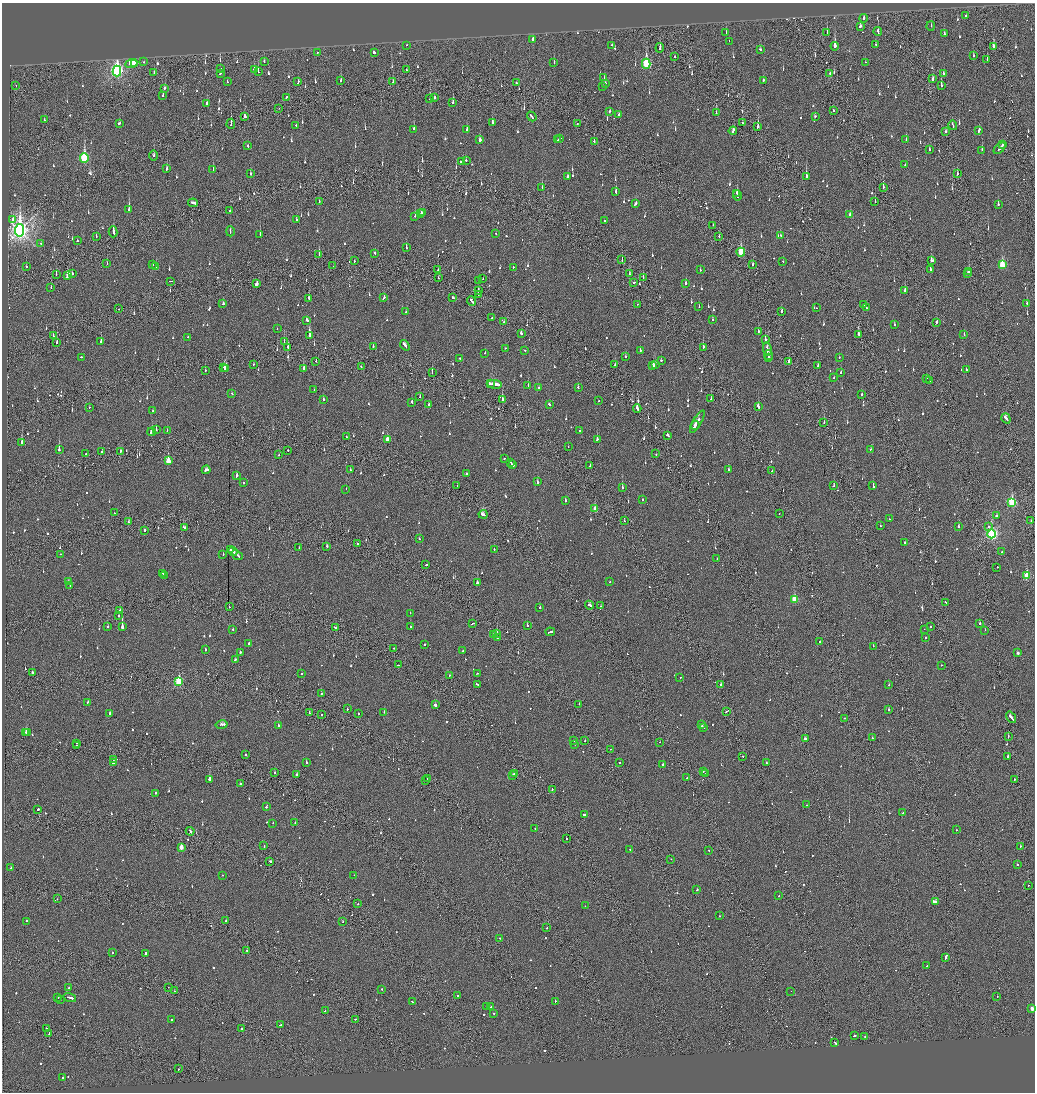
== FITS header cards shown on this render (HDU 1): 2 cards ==
NAXIS1  =                 2065
NAXIS2  =                 2180

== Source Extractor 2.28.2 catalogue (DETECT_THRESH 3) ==
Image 2065 x 2180 px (HDU 1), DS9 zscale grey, zoomed out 1/2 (1 PNG px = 2 x 2 image px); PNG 1037 x 1094 px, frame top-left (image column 1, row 2179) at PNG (2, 3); each listed source drawn as its Kron ellipse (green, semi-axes under 4 px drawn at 4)
Background -0.136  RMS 0.074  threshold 0.222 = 3 sigma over >= 5 px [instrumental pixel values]
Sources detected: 1221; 74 cannot appear on this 1/2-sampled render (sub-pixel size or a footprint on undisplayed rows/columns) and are neither listed nor drawn; of the other 1147, the 500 brightest by FLUX_AUTO listed and drawn (647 fainter detections omitted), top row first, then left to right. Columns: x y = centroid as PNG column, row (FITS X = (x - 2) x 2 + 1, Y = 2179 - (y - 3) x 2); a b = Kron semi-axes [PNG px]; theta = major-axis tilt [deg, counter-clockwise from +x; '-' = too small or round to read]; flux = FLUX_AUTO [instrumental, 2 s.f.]
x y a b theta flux
966 16 2 2 - 150
863 18 4 2 - 66
860 26 3 2 - 92
931 26 5 2 - 73
878 31 4 2 - 130
827 32 3 2 - 230
726 33 3 2 - 60
944 34 3 2 - 66
533 39 2 2 - 200
729 41 2 2 - 50
875 44 2 2 - 74
407 45 2 2 - 51
612 45 2 2 - 85
835 46 4 2 - 400
993 46 4 2 - 180
660 48 4 2 - 110
760 49 3 2 - 98
317 52 2 1 - 53
374 52 3 2 - 430
675 56 3 1 - 110
973 56 3 2 - 58
987 60 3 1 - 46
264 61 3 2 - 77
144 62 2 2 - 57
865 62 2 2 - 42
134 63 3 1 - 1400
554 63 3 2 - 68
131 64 6 3 20 3100
646 64 5 3 - 1100
221 68 2 2 - 57
254 69 3 2 - 72
406 70 2 2 - 49
117 71 5 4 - 3800
258 72 3 2 - 180
154 73 3 1 - 69
830 73 3 1 - 66
943 73 3 2 - 55
220 74 2 2 - 74
604 78 2 2 - 86
932 79 3 2 - 170
341 80 3 1 - 220
763 80 3 2 - 57
227 81 2 2 - 53
298 82 3 2 - 70
393 82 4 1 - 160
516 83 2 2 - 71
605 84 4 2 - 77
16 86 2 2 - 74
941 86 3 2 - 140
603 87 2 2 - 45
165 88 4 2 - 44
163 95 3 2 - 62
286 97 3 2 - 79
434 98 2 2 - 340
430 99 4 2 - 70
453 102 2 2 - 210
207 104 3 2 - 120
279 108 3 1 - 53
610 111 2 2 - 93
833 111 3 2 - 60
716 113 3 2 - 64
619 114 3 2 - 160
532 116 5 2 - 170
815 116 2 2 - 46
245 117 3 2 - 70
44 120 2 2 - 64
492 122 3 2 - 100
119 123 3 2 - 110
577 123 2 1 - 190
742 123 2 1 - 48
231 124 5 1 - 78
296 125 2 2 - 73
953 125 5 2 - 62
758 126 3 2 - 440
414 129 3 2 - 130
467 130 3 2 - 120
979 130 4 2 - 130
733 131 4 2 - 120
946 131 3 2 - 49
560 138 2 1 - 75
480 140 2 2 - 320
558 140 3 2 - 120
906 140 3 2 - 56
594 141 3 2 - 50
1003 145 4 1 - 140
248 146 2 2 - 65
1000 148 7 2 43 250
929 150 3 2 - 51
982 150 3 2 - 68
154 155 5 1 - 230
84 158 5 3 - 1300
466 160 2 2 - 110
462 161 3 2 - 86
905 165 2 2 - 46
167 169 4 2 - 130
213 170 2 2 - 190
250 174 2 2 - 67
957 174 4 1 - 120
806 176 3 2 - 290
567 177 2 2 - 62
883 187 4 2 - 110
542 188 2 2 - 96
616 192 3 2 - 74
737 193 3 2 - 180
737 196 5 2 - 210
319 201 2 2 - 46
875 202 2 1 - 66
193 203 5 2 - 260
636 204 2 2 - 110
998 204 3 2 - 100
129 209 4 2 - 280
230 211 2 2 - 60
423 212 3 2 - 140
421 213 2 1 - 63
850 215 3 2 - 75
415 216 2 2 - 91
296 219 2 2 - 62
12 220 4 2 - 210
604 221 2 2 - 95
713 225 2 2 - 44
19 230 6 4 82 9100
230 231 5 2 - 41
113 232 5 2 - 250
496 233 2 2 - 55
260 235 3 2 - 300
781 235 2 2 - 43
96 236 2 1 - 42
719 236 2 1 - 44
77 241 2 2 - 50
41 243 2 2 - 83
406 248 3 2 - 72
741 252 4 3 - 710
375 253 2 2 - 90
319 254 4 2 - 87
622 260 3 1 - 57
354 261 2 2 - 81
932 261 4 2 - 170
783 262 2 2 - 42
107 263 3 2 - 46
753 264 3 2 - 45
153 265 2 2 - 42
1002 265 4 3 - 530
156 266 2 2 - 180
333 266 3 1 - 160
26 267 2 2 - 92
513 267 2 2 - 46
930 269 3 2 - 65
438 270 2 2 - 120
700 270 2 2 - 50
969 271 3 2 - 110
56 274 3 2 - 85
72 274 2 2 - 62
630 274 3 2 - 65
968 274 2 2 - 70
68 276 4 2 - 250
438 278 2 2 - 60
483 278 2 1 - 50
643 278 3 1 - 68
478 280 3 2 - 76
170 281 3 1 - 150
634 282 2 2 - 130
686 283 3 2 - 120
257 284 2 2 - 400
51 287 2 2 - 50
905 290 3 2 - 200
478 291 3 2 - 110
478 294 2 2 - 220
453 297 3 2 - 170
309 298 3 2 - 87
384 298 3 2 - 170
472 301 5 2 - 200
1027 303 2 2 - 43
223 304 2 2 - 48
637 304 2 1 - 44
863 305 2 2 - 42
699 306 3 2 - 45
866 307 2 1 - 110
816 308 2 1 - 72
119 309 2 1 - 66
782 311 3 2 - 80
406 312 3 2 - 99
492 318 2 2 - 64
307 320 3 2 - 110
712 320 2 2 - 73
504 322 4 2 - 57
936 322 3 2 - 100
894 325 2 2 - 44
277 328 2 2 - 49
758 331 2 2 - 100
521 333 3 2 - 62
859 334 3 2 - 110
964 334 3 2 - 71
309 335 3 2 - 830
53 336 2 1 - 150
187 337 2 2 - 54
765 340 3 2 - 280
101 341 2 2 - 84
57 342 3 2 - 210
284 342 2 1 - 66
405 345 5 2 - 220
373 346 2 2 - 76
288 347 3 2 - 220
703 347 3 1 - 220
505 348 2 2 - 44
767 349 7 1 -79 250
525 350 2 2 - 110
640 351 3 2 - 68
485 353 2 2 - 50
768 355 5 2 - 420
626 356 2 2 - 66
81 357 2 2 - 46
839 357 2 2 - 99
460 358 2 2 - 48
769 358 2 2 - 180
661 360 2 2 - 100
316 361 2 1 - 75
789 361 3 2 - 68
253 364 2 2 - 54
655 364 3 3 - 99
615 365 3 2 - 67
653 366 3 2 - 90
818 366 3 2 - 68
224 367 3 1 - 120
361 367 3 2 - 50
304 368 3 2 - 110
226 369 3 2 - 370
966 369 2 2 - 59
205 370 2 1 - 69
432 372 3 1 - 53
841 372 2 2 - 41
834 378 2 2 - 44
926 378 3 2 - 57
930 381 3 2 - 95
490 384 4 2 - 190
495 384 7 2 -8 340
528 386 3 2 - 48
538 388 2 2 - 320
578 388 3 2 - 92
314 390 2 2 - 58
232 394 2 2 - 67
862 394 2 2 - 130
420 397 3 2 - 42
711 399 2 1 - 51
323 400 2 2 - 130
503 400 4 2 - 210
598 401 2 2 - 80
412 402 3 2 - 59
429 404 2 2 - 62
549 404 3 2 - 54
758 406 3 2 - 150
89 407 2 1 - 47
637 409 4 2 - 170
153 411 2 2 - 470
1006 418 5 2 - 220
697 422 13 2 60 340
824 423 2 2 - 66
695 425 4 2 - 300
156 429 2 2 - 96
167 430 2 1 - 52
580 430 2 2 - 63
151 432 4 2 - 200
668 435 3 2 - 170
346 436 3 2 - 120
597 439 3 2 - 120
387 440 3 2 - 160
22 442 3 2 - 350
568 447 2 1 - 42
870 449 2 2 - 45
59 450 2 2 - 390
288 450 2 2 - 78
102 451 2 2 - 44
120 451 4 2 - 82
86 454 2 1 - 49
656 454 2 1 - 49
279 455 2 1 - 61
504 458 2 2 - 58
168 461 4 2 - 330
511 463 4 2 - 190
513 465 3 2 - 140
590 466 3 2 - 140
728 469 2 2 - 160
206 470 4 3 - 110
350 470 3 1 - 81
772 471 3 1 - 96
466 474 2 2 - 42
237 476 3 2 - 110
243 482 2 2 - 100
537 482 4 2 - 150
457 486 2 2 - 45
834 486 2 2 - 110
873 486 3 2 - 170
622 487 3 2 - 130
346 489 2 2 - 65
642 499 2 2 - 91
565 500 2 2 - 65
1012 502 4 3 - 1200
595 509 3 2 - 170
114 513 2 2 - 47
779 513 2 2 - 73
483 514 4 2 - 180
996 516 3 2 - 67
890 519 3 2 - 95
624 521 3 1 - 54
1031 521 2 2 - 44
128 522 2 2 - 60
880 526 2 2 - 41
958 526 2 2 - 77
988 526 2 2 - 51
184 528 3 2 - 190
145 530 2 2 - 200
991 534 4 3 - 2800
419 539 2 2 - 48
357 543 3 2 - 150
904 543 2 2 - 62
327 546 2 2 - 100
299 547 2 2 - 56
230 549 4 2 - 140
494 549 2 2 - 46
1002 551 2 2 - 60
233 552 5 2 - 210
61 554 2 2 - 52
223 554 2 2 - 62
237 555 6 2 -38 240
717 559 2 2 - 77
426 565 3 2 - 100
997 567 2 2 - 250
162 573 3 2 - 61
164 575 2 2 - 43
1027 576 3 3 - 550
69 582 2 2 - 92
610 582 2 2 - 67
477 583 2 2 - 200
70 585 2 2 - 45
794 599 3 3 - 450
945 602 2 2 - 47
589 605 4 2 - 240
601 606 2 1 - 43
229 607 2 1 - 110
540 608 2 2 - 110
120 611 2 2 - 250
410 613 2 2 - 87
119 615 2 2 - 72
980 623 2 2 - 110
472 624 4 2 - 150
108 626 2 2 - 90
527 626 2 2 - 190
122 627 3 2 - 1500
335 627 3 2 - 93
410 627 2 2 - 43
931 627 2 2 - 46
233 629 2 2 - 42
924 629 2 1 - 57
985 630 2 1 - 67
550 632 5 2 - 170
497 634 3 1 - 1400
494 635 4 2 - 130
497 637 2 2 - 200
925 638 2 2 - 55
819 641 2 2 - 55
249 643 2 2 - 100
425 644 2 2 - 55
873 646 2 2 - 60
394 648 2 2 - 50
205 650 2 2 - 84
463 651 2 2 - 47
240 653 4 2 - 200
1018 653 2 2 - 46
235 660 3 2 - 63
398 665 2 1 - 180
941 665 2 2 - 43
32 673 2 2 - 150
477 673 2 2 - 66
302 674 2 2 - 120
449 675 2 2 - 45
680 677 2 2 - 44
179 681 3 3 - 970
477 684 4 2 - 170
721 684 2 2 - 46
889 685 2 2 - 47
322 693 2 2 - 52
88 702 2 2 - 69
579 704 2 2 - 55
435 705 3 2 - 600
347 709 2 2 - 78
889 709 2 2 - 130
727 711 3 2 - 98
384 712 2 2 - 67
110 713 2 2 - 67
309 713 2 2 - 87
358 713 2 2 - 48
322 714 2 1 - 77
1011 717 6 2 -55 280
844 718 2 1 - 64
221 725 6 2 12 290
702 725 3 2 - 87
278 726 2 2 - 510
703 728 2 2 - 90
25 732 2 2 - 270
27 732 2 2 - 280
1008 736 2 1 - 98
872 738 2 2 - 170
805 739 3 2 - 260
573 741 2 2 - 62
585 741 2 2 - 48
659 742 2 1 - 42
76 743 2 1 - 210
574 744 2 2 - 91
76 745 2 1 - 270
610 749 2 2 - 61
245 754 2 2 - 340
743 756 2 1 - 59
1008 756 2 2 - 420
113 760 2 2 - 65
306 762 2 2 - 100
114 763 2 2 - 390
619 763 2 2 - 72
766 763 2 2 - 110
662 764 2 2 - 180
703 771 2 1 - 110
274 773 2 2 - 64
514 773 2 2 - 66
296 774 2 2 - 67
706 774 2 2 - 60
513 775 2 2 - 270
427 778 2 1 - 74
687 778 2 1 - 140
209 779 2 2 - 1400
1014 779 3 1 - 59
426 780 2 1 - 170
240 783 2 2 - 95
552 789 2 2 - 53
156 793 2 2 - 170
806 805 2 2 - 42
266 807 3 2 - 77
38 809 2 2 - 530
903 813 2 2 - 57
584 815 3 2 - 140
295 822 2 2 - 60
273 823 2 2 - 41
535 828 2 2 - 100
957 830 2 2 - 51
190 831 4 2 - 160
566 839 2 2 - 92
264 846 2 2 - 110
1020 846 2 1 - 59
181 847 3 2 - 190
630 849 2 2 - 43
708 850 2 2 - 53
671 859 2 2 - 46
270 861 3 2 - 120
1017 864 2 2 - 53
11 868 2 2 - 81
222 875 2 2 - 51
354 875 2 1 - 53
1028 885 2 1 - 65
697 889 2 2 - 330
779 896 2 2 - 49
57 899 2 2 - 47
935 902 4 2 - 630
358 904 2 2 - 48
585 906 2 2 - 48
719 916 2 2 - 110
26 921 2 2 - 75
226 921 2 2 - 64
343 921 2 1 - 78
547 928 2 2 - 120
500 938 2 2 - 53
247 950 2 2 - 94
113 953 2 2 - 49
146 953 2 2 - 330
946 957 4 2 - 210
927 966 3 2 - 81
168 987 2 1 - 46
69 988 3 2 - 240
382 989 2 2 - 52
174 991 2 2 - 54
791 991 2 2 - 87
458 996 2 2 - 71
997 996 2 2 - 51
58 997 2 2 - 120
70 998 6 2 -16 220
60 1000 2 1 - 58
555 1001 2 2 - 300
412 1002 2 2 - 72
486 1006 2 2 - 48
491 1007 2 2 - 45
1032 1009 2 2 - 120
325 1011 2 1 - 43
494 1013 2 1 - 65
172 1019 2 1 - 52
355 1019 2 2 - 53
281 1025 4 1 - 200
47 1028 2 1 - 79
241 1029 2 2 - 50
49 1034 3 1 - 130
854 1036 3 2 - 320
865 1036 2 2 - 55
835 1043 3 1 - 100
178 1069 2 1 - 100
63 1077 2 2 - 110
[647 fainter detections neither listed nor drawn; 74 sub-pixel or undisplayed-footprint detections neither listed nor drawn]